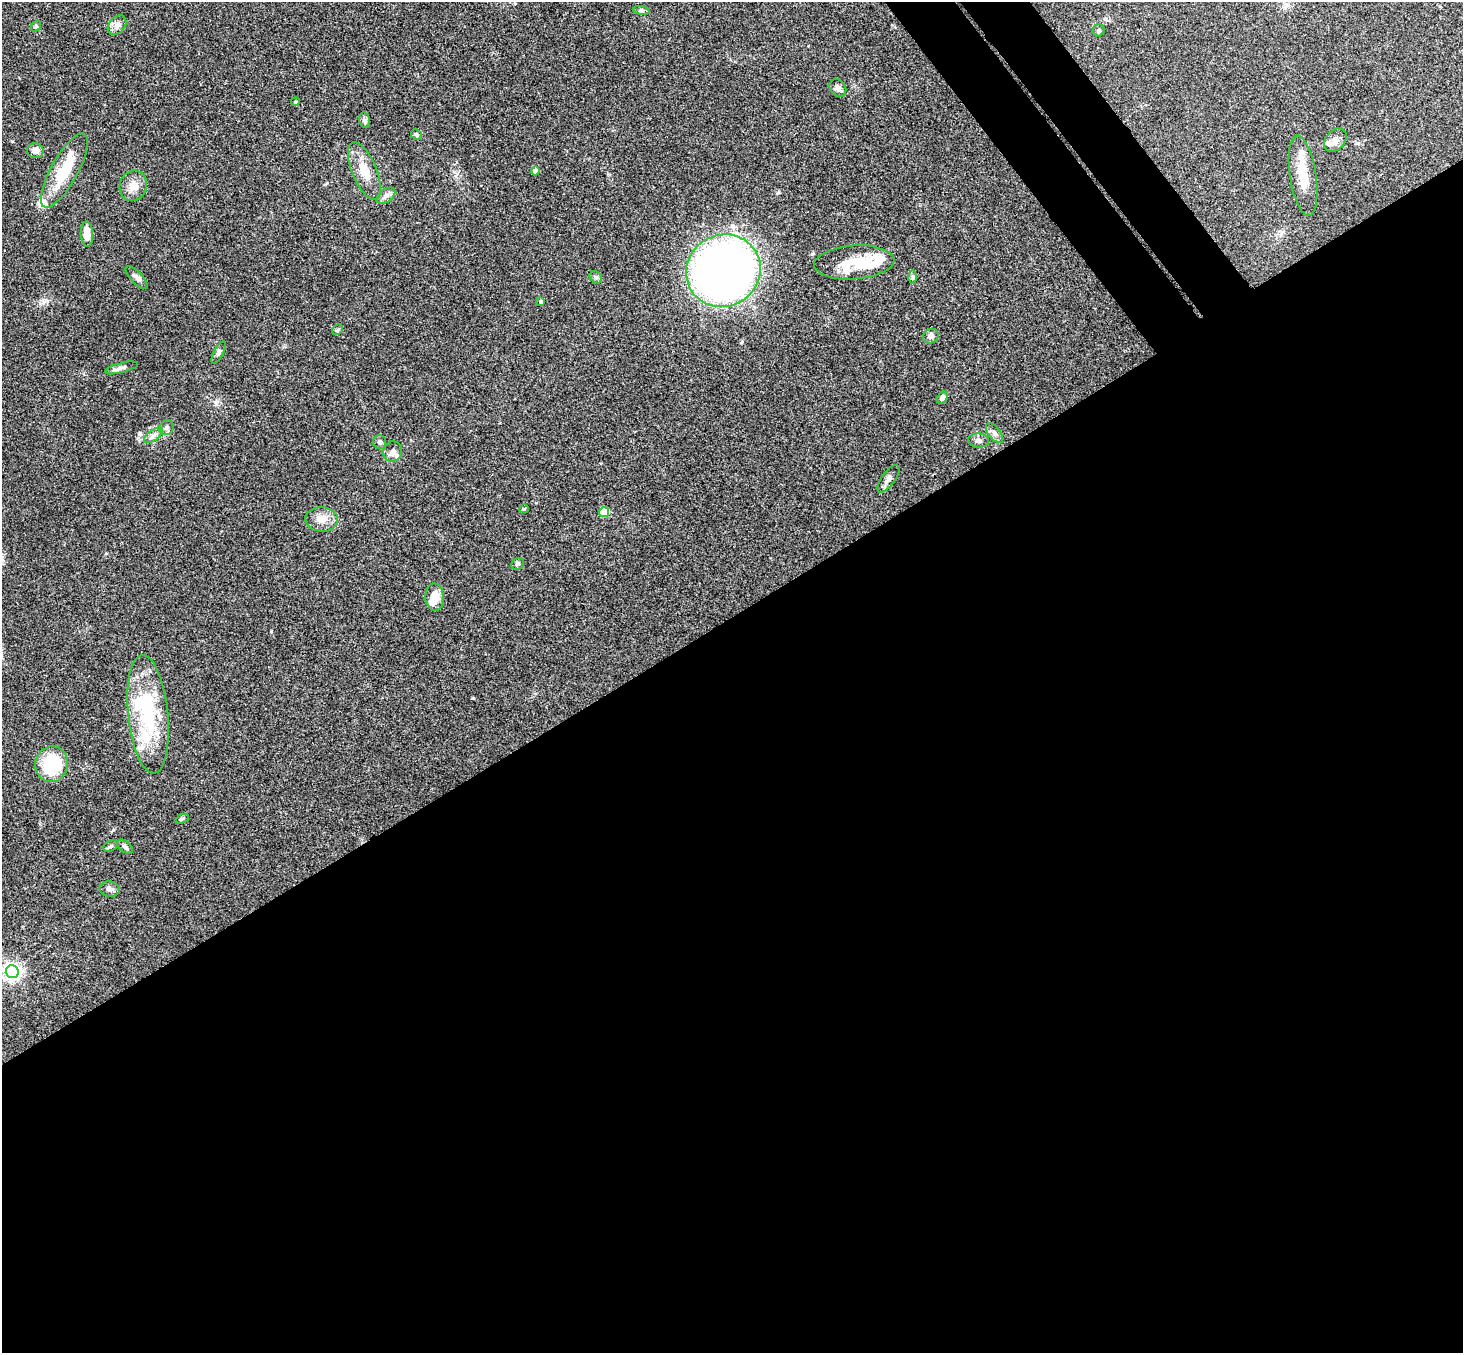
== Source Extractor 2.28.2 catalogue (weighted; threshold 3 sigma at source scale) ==
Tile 15 of 4 x 4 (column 3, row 4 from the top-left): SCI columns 2976-4436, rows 331-1681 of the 5948 x 5929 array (HDU 1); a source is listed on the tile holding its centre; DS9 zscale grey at full resolution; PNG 1465 x 1355 px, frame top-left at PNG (2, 2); each listed source drawn as its Kron ellipse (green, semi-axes under 4 px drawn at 4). Shown black and unused: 57% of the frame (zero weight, under 3 of 4 exposures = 6% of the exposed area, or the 3 px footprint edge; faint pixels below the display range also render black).
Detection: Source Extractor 2.28.2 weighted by HDU 2 'WHT'; one run over the whole footprint, this tile lists its part. Background 0.167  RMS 0.0073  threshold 0.0327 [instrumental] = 3 sigma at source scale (4.5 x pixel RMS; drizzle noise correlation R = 1.50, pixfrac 1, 0.05/0.05 arcsec/px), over >= 5 px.
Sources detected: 55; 3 inside a brighter object's white glare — neither listed nor drawn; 5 inside a brighter listed object's ellipse — not listed separately; the other 47 listed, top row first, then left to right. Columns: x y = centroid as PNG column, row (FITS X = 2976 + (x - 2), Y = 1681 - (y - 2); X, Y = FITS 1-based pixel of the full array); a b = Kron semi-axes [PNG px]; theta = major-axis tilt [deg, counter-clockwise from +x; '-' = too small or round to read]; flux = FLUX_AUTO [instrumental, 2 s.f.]
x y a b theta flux
641 11 8 4 -9 1.3
117 25 11 8 48 3.6
36 26 6 4 48 0.91
1099 31 6 5 - 1.7
838 88 9 7 -51 2.9
295 102 4 3 - 0.64
365 120 8 5 -75 2.3
416 135 6 5 - 1.1
1335 140 13 9 49 5.2
35 151 8 7 - 4.9
64 171 41 13 61 28
364 171 31 12 -67 14
535 171 4 4 - 6.4
1303 176 40 13 -81 18
133 186 15 13 70 7.7
386 196 10 6 37 2.9
87 234 13 6 -86 9
854 262 40 17 4 22
723 271 38 35 32 620
596 277 7 5 -44 1.5
913 277 7 4 -89 1.2
137 278 14 6 -47 2.8
541 301 4 4 - 1.5
337 330 6 4 45 0.96
931 336 8 7 - 2.6
219 353 12 4 62 1.8
121 368 17 5 15 2.6
942 397 6 5 - 2.3
166 428 8 6 50 2.1
994 433 12 6 -52 2.9
153 435 11 5 35 2.7
979 441 10 7 -3 2.7
380 442 7 6 - 2.2
393 451 10 9 - 3.2
888 479 16 6 54 3.4
524 509 5 4 - 0.81
604 512 5 5 - 26
322 519 16 12 -4 8.7
518 564 7 5 33 1.3
435 597 14 9 -86 9.8
148 714 59 20 -84 59
52 764 18 16 79 37
182 819 7 4 22 1.1
111 846 8 5 27 1.4
125 847 9 5 -38 2
110 889 10 7 -11 3
12 972 6 6 - 280
Unlisted compact peaks at least as high as the median listed source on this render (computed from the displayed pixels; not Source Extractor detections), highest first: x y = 271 631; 812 254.